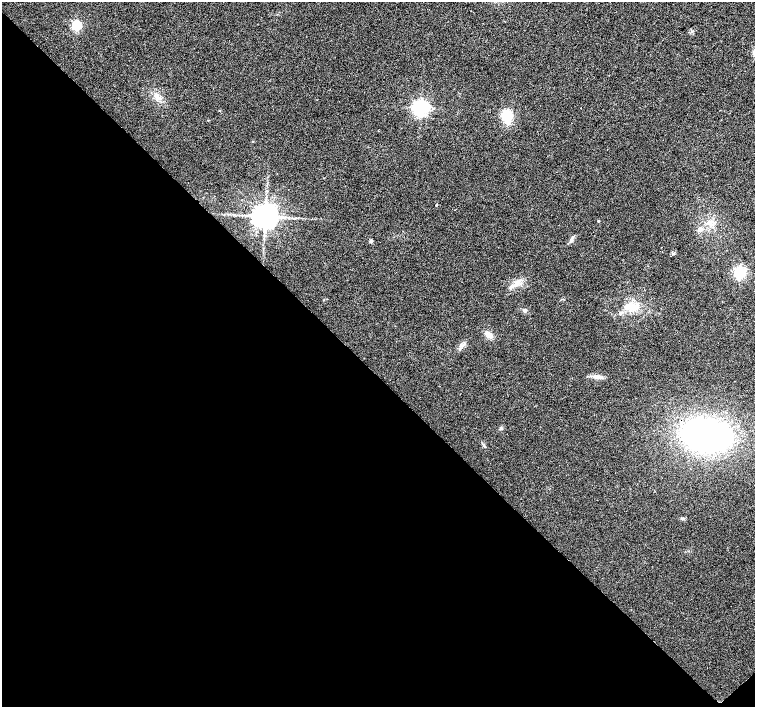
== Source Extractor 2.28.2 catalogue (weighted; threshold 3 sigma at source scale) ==
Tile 14 of 4 x 4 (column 2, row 4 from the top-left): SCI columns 1511-3015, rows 219-1627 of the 6026 x 6007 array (HDU 1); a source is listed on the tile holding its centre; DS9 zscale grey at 2 x 2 block average (1 PNG px = mean of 2 x 2 image px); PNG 757 x 709 px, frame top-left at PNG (2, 2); no overlay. Shown black and unused: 47% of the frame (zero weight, under 2 of 3 exposures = <1% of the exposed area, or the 3 px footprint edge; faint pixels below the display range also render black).
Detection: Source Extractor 2.28.2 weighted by HDU 2 'WHT'; one run over the whole footprint, this tile lists its part. Background 0.0157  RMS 0.0077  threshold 0.0345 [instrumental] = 3 sigma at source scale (4.5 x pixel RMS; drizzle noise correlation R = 1.50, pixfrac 1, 0.0396/0.0396 arcsec/px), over >= 5 px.
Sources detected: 20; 1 cosmic-ray / hot-pixel residue — not listed; the other 19 listed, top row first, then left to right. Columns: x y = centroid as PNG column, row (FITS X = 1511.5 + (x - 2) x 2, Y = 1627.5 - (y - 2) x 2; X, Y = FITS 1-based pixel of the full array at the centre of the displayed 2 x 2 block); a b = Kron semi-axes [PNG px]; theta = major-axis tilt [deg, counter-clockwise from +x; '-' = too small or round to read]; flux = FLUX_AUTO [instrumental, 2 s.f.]
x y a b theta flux
77 25 4 3 - 170
157 97 3 3 - 3.2
420 108 4 4 - 690
507 115 8 7 - 56
208 120 2 2 - 0.99
436 205 2 2 - 1.8
265 216 6 5 - 2600
598 221 3 2 - 1.3
700 229 3 3 - 20
371 241 4 3 - 2.8
662 247 2 2 - 0.69
740 272 4 4 - 330
516 284 13 5 48 11
632 307 15 9 -3 24
525 310 4 4 - 3.2
620 313 4 4 - 2.7
489 335 10 6 -38 9.6
596 377 12 4 -7 8.7
706 435 32 18 -7 640
Diffuse or blended objects may show on this block-average render without a row.